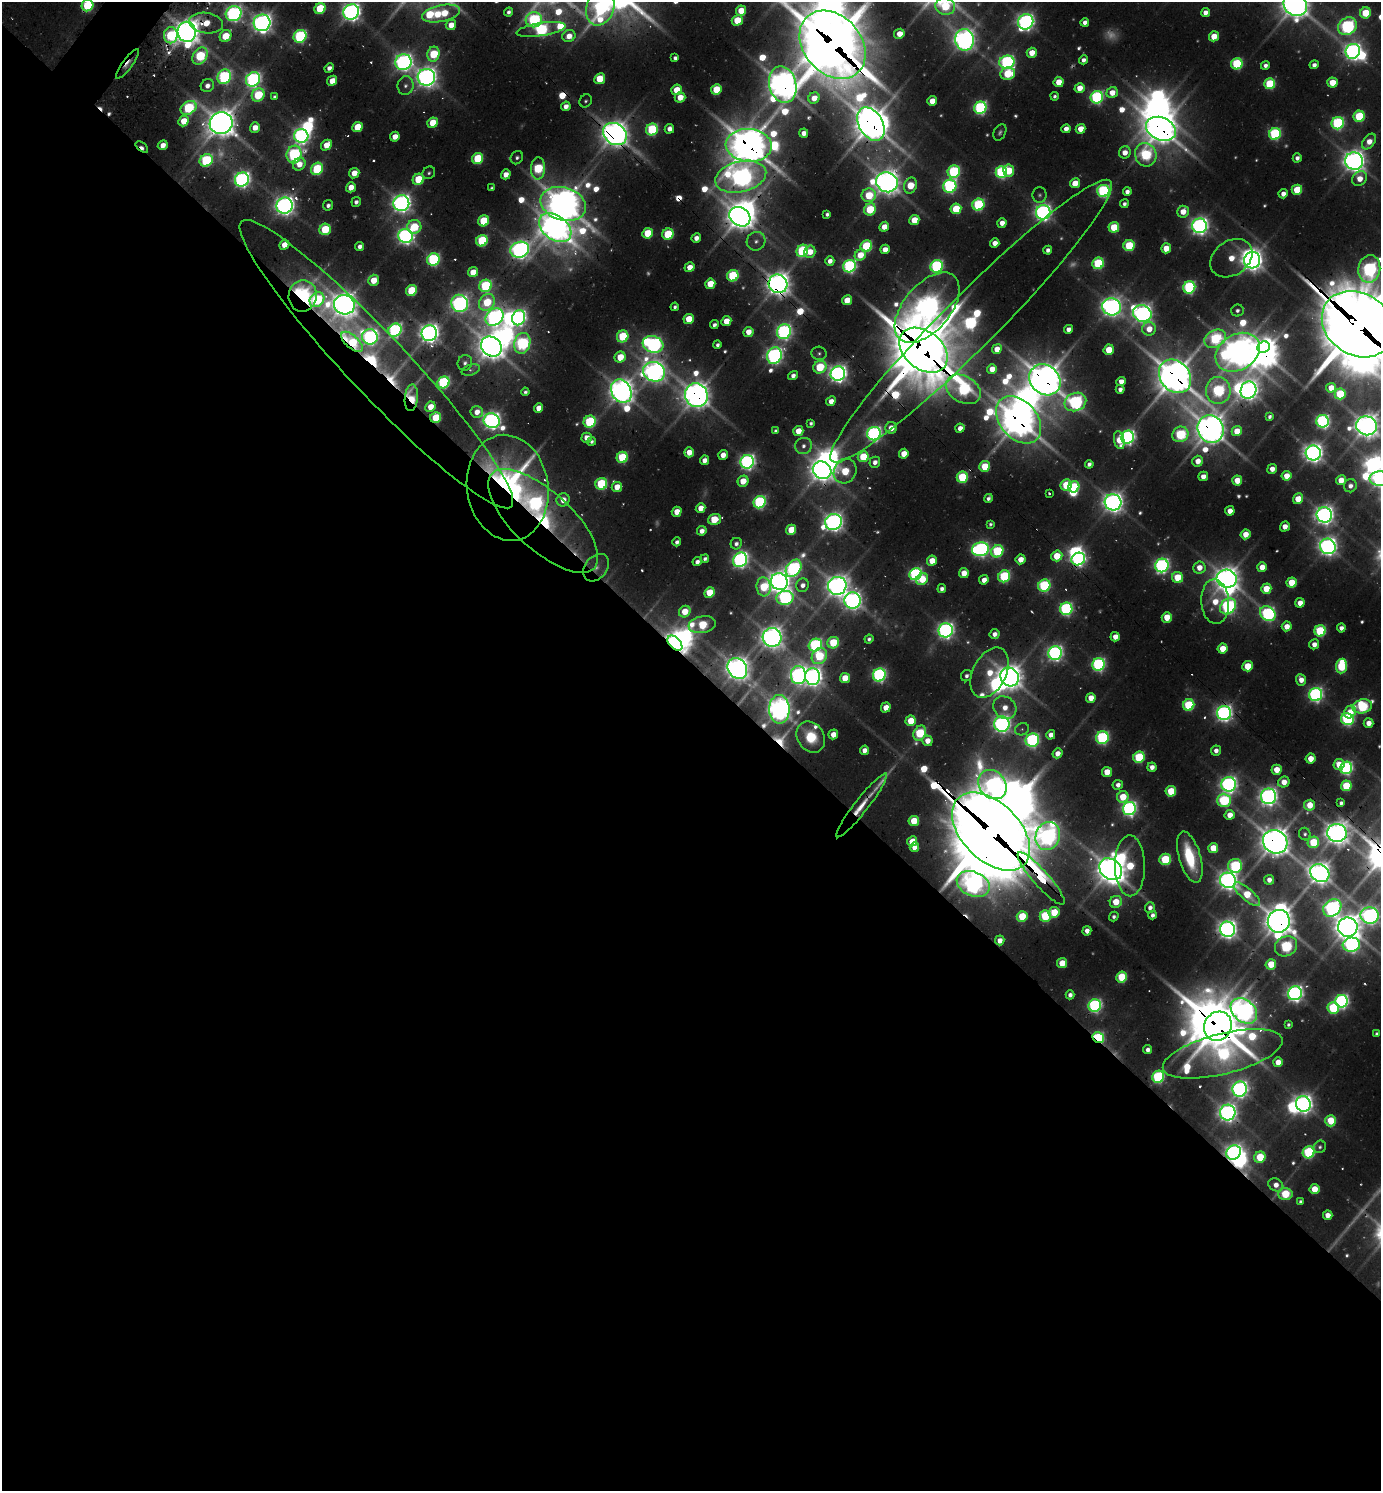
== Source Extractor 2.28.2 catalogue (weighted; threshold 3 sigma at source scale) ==
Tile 14 of 4 x 4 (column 2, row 4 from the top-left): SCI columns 1676-3054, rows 33-1521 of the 5997 x 5989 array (HDU 1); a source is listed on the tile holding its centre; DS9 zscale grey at full resolution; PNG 1383 x 1493 px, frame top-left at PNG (2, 2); each listed source drawn as its Kron ellipse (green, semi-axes under 4 px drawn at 4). Shown black and unused: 56% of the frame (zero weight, under 2 of 3 exposures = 3% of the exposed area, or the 3 px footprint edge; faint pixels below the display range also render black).
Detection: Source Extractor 2.28.2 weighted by HDU 2 'WHT'; one run over the whole footprint, this tile lists its part. Background 0.101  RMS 0.0091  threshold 0.0409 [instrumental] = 3 sigma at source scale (4.5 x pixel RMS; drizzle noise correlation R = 1.50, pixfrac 1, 0.05/0.05 arcsec/px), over >= 5 px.
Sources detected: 632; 27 too faint to see at this stretch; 35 inside a brighter object's white glare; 12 cosmic-ray / hot-pixel residue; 1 long thin detection or spike segment (spike, bleed or trail) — neither listed nor drawn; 4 inside a brighter listed object's ellipse — not listed separately; of the other 553, all 500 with FLUX_AUTO >= 2.58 (the completeness limit of this list) listed and drawn (53 fainter detections not listed), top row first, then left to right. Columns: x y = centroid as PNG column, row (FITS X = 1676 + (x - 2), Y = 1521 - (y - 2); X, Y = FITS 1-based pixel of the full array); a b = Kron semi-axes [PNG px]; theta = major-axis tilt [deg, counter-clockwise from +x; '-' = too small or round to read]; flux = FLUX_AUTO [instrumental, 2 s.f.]
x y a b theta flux
87 5 6 5 - 130
1295 5 12 10 -40 2000
945 6 10 8 -18 78
320 8 6 5 - 83
600 8 18 13 69 300
741 11 5 5 - 32
351 12 8 7 - 740
509 12 4 4 - 4.6
1205 12 4 4 - 9.8
1365 13 5 5 - 63
234 14 8 7 - 510
441 14 19 8 12 67
534 20 8 7 - 210
737 20 5 5 - 42
1026 22 8 7 - 680
1085 22 4 4 - 7.8
206 23 17 10 -9 34
262 23 8 8 - 1000
451 25 5 5 - 17
1347 26 10 8 35 370
541 29 25 6 9 250
187 32 10 9 - 1800
899 34 5 5 - 20
171 35 8 7 - 130
225 36 6 5 - 48
300 36 7 6 - 230
569 36 6 6 - 18
1214 36 5 5 - 32
964 40 11 9 -81 1200
833 45 38 29 -49 8900
1353 51 7 7 - 760
1032 53 5 5 - 24
433 54 7 6 - 84
200 56 9 6 59 120
675 58 4 4 - 3.8
1083 60 4 4 - 6.9
403 62 8 8 - 700
1007 62 7 6 - 370
127 64 18 5 53 9.4
1237 64 6 5 - 140
1265 65 4 4 - 5.8
1314 65 4 4 - 7.6
329 68 5 4 - 7.3
1008 74 7 6 - 73
224 77 7 6 - 260
426 77 8 8 - 1100
253 79 7 6 - 450
600 79 5 5 - 47
332 81 5 4 - 23
1059 82 5 5 - 29
1332 83 5 5 - 33
1270 84 5 5 - 110
783 85 18 13 -76 2100
207 86 7 6 - 8.8
406 86 9 8 - 5.8
1080 88 5 5 - 21
716 89 5 5 - 54
677 90 5 5 - 34
1112 93 6 5 - 21
258 95 7 6 - 84
1055 96 4 4 - 3.5
274 97 4 4 - 2.9
680 97 5 5 - 23
1097 97 6 6 - 290
814 98 6 5 - 21
586 101 7 6 - 2.6
932 101 5 4 - 22
566 106 5 4 - 10
189 108 8 6 34 160
980 108 6 6 - 280
1359 116 5 5 - 110
184 121 5 5 - 32
221 123 11 11 - 2200
433 123 5 5 - 37
1338 123 6 6 - 230
871 124 18 12 -60 2800
255 127 5 4 - 15
357 127 5 5 - 45
652 129 6 5 - 150
669 129 5 4 - 9.7
1066 129 5 4 - 9.8
1081 129 5 4 - 26
1161 129 15 11 -23 2300
1000 132 9 6 62 3.2
804 133 4 4 - 13
615 134 13 10 -35 1800
1275 134 6 5 - 210
301 136 7 7 - 550
395 137 5 4 - 17
1369 142 9 5 53 19
163 145 5 4 - 13
326 145 6 5 - 23
749 145 23 16 -4 3200
142 147 7 4 -39 9
1125 152 6 5 - 14
294 154 9 7 74 280
1146 155 12 10 -68 170
517 158 7 6 - 4
1297 158 4 4 - 6.6
478 159 6 5 - 95
206 160 7 6 - 170
1354 161 9 8 - 1200
299 164 7 6 - 17
538 168 11 7 86 120
317 169 6 5 - 120
1009 171 6 5 - 53
954 172 6 6 - 200
1001 172 6 5 - 220
354 173 5 5 - 19
429 173 7 6 - 3
506 174 5 4 - 14
741 177 26 15 14 1000
418 179 6 5 - 62
1360 179 8 6 53 21
242 180 7 7 - 560
887 182 11 10 - 1500
1075 183 5 4 - 28
910 185 8 6 72 49
950 186 6 6 - 310
351 187 5 4 - 19
492 188 4 3 - 2.8
1297 190 5 5 - 58
1103 191 6 6 - 250
1127 192 4 4 - 7.4
1283 194 5 4 - 11
869 195 7 7 - 61
1040 195 8 7 - 3.2
356 202 5 4 - 4.7
401 203 8 8 - 910
563 204 23 16 -17 2800
1124 204 4 4 - 4.6
328 205 5 5 - 5.5
978 205 6 5 - 170
285 206 8 8 - 1100
870 209 6 5 - 80
956 209 5 5 - 66
1043 212 7 7 - 660
1183 212 6 5 - 21
827 214 4 4 - 4
740 217 11 9 -35 1700
914 220 5 5 - 34
483 221 5 5 - 71
1002 223 5 4 - 13
1199 226 7 7 - 760
414 227 7 7 - 60
884 227 5 4 - 19
1114 227 5 5 - 65
555 228 18 12 -37 1800
325 229 6 5 - 80
647 233 5 5 - 55
668 234 6 5 - 85
405 236 7 7 - 600
696 238 5 4 - 10
482 241 6 5 - 120
756 241 10 9 - 7.4
995 243 5 4 - 15
284 245 5 4 - 17
1129 245 5 5 - 89
360 246 5 4 - 6.9
866 246 6 5 - 120
1166 248 5 5 - 28
885 249 5 4 - 17
520 250 9 8 - 870
1048 250 4 4 - 6.6
802 251 6 5 - 170
810 252 6 5 - 21
860 255 6 5 - 32
1231 258 23 17 36 36
433 260 6 6 - 240
1252 260 8 8 - 1300
830 261 5 4 - 9.3
1098 263 6 5 - 130
850 266 6 6 - 320
937 266 6 6 - 270
689 267 5 4 - 18
1369 269 14 11 81 400
473 272 5 5 - 25
733 276 6 5 - 130
374 280 6 5 - 30
710 284 5 5 - 38
778 284 9 9 - 1600
486 286 6 6 - 170
1189 287 6 6 - 230
411 290 6 5 - 77
303 296 16 14 80 210
317 300 8 6 48 140
847 300 5 5 - 31
487 302 9 7 52 66
460 303 9 8 - 660
344 305 10 9 - 1700
675 307 4 3 - 3.3
1112 307 9 8 - 990
927 308 42 23 49 1700
1237 310 6 6 - 4.4
1142 313 9 8 - 970
494 317 10 8 43 610
519 318 7 6 - 460
689 319 5 5 - 37
726 321 5 5 - 25
971 321 198 27 45 530
1358 324 38 31 -34 11000
714 325 4 4 - 5
1068 329 4 4 - 9.3
1149 329 7 6 - 24
395 330 7 6 - 350
748 332 5 5 - 18
784 332 7 7 - 450
429 333 8 7 - 1000
623 336 6 5 - 99
370 337 8 7 - 470
1215 339 11 8 27 150
352 342 13 6 -42 68
522 343 10 8 75 250
653 344 10 8 -18 560
717 345 4 4 - 4
491 346 11 9 -38 1900
1263 347 6 5 - 520
997 349 5 4 - 19
923 350 27 19 -39 8600
1109 350 5 5 - 42
1238 352 24 17 31 2200
819 353 7 6 - 3.3
774 355 8 7 - 600
620 357 5 5 - 35
465 363 8 7 - 4.6
376 364 196 30 -47 450
820 367 7 6 - 81
992 369 5 5 - 17
471 370 9 5 18 3
654 372 11 9 -21 1100
838 374 7 7 - 800
793 376 5 4 - 7.1
1175 376 18 14 -51 2900
1045 380 17 14 -45 2700
443 382 6 5 - 210
1121 382 5 4 - 15
1331 388 5 4 - 21
963 389 18 13 -30 220
1120 389 4 4 - 6.9
1218 390 13 12 - 220
1248 390 9 7 67 1000
621 391 12 9 -62 1700
525 392 4 4 - 3.1
1340 394 5 5 - 83
696 395 12 11 - 1800
411 398 13 6 85 89
831 401 5 4 - 13
1075 402 11 9 23 350
430 407 5 5 - 21
538 408 5 4 - 17
477 412 6 5 - 15
1270 417 4 4 - 3.7
436 418 5 5 - 63
1019 420 27 18 -49 2800
492 421 8 7 - 740
1323 421 6 6 - 350
590 422 6 6 - 140
811 423 4 4 - 3.3
1367 426 10 9 - 1500
891 428 6 5 - 15
960 428 5 4 - 12
1211 429 14 13 - 2200
776 431 4 4 - 3.3
798 431 5 5 - 24
1237 431 5 5 - 27
874 434 7 6 - 460
1180 434 8 7 - 150
1128 437 6 6 - 450
587 438 5 5 - 16
1119 440 9 5 -78 31
591 441 4 4 - 3.6
803 446 8 8 - 7
689 452 5 5 - 22
1313 453 7 7 - 980
904 454 5 4 - 25
723 455 5 4 - 15
622 457 6 5 - 96
863 457 5 5 - 59
704 460 5 4 - 11
1198 461 5 5 - 15
747 462 7 6 - 540
875 462 5 5 - 8.3
1089 464 4 4 - 5.3
985 466 5 5 - 49
1272 469 5 4 - 11
822 470 9 8 - 1500
845 471 12 11 - 59
1203 476 5 4 - 11
1286 476 5 4 - 23
962 477 6 5 - 100
1380 479 11 7 -1 810
1237 480 5 5 - 29
1341 480 5 4 - 24
743 481 6 5 - 22
601 484 6 5 - 110
1066 485 6 5 - 76
1350 486 6 6 - 7.5
617 487 5 5 - 22
1074 487 6 5 - 97
508 488 53 40 -81 520
1049 493 3 3 - 6.9
988 498 5 4 - 4.8
1298 499 5 5 - 32
563 500 7 6 - 17
760 502 6 5 - 250
1113 502 8 8 - 1100
701 508 5 4 - 18
1230 511 5 4 - 15
677 512 5 4 - 21
1324 515 8 7 - 940
714 519 6 5 - 54
543 521 69 29 -43 300
833 522 8 8 - 930
990 524 4 4 - 2.7
1285 526 5 4 - 13
791 530 5 5 - 42
702 531 5 4 - 9.8
1245 534 5 4 - 21
677 542 4 4 - 5.4
736 544 6 5 - 5.5
1328 546 8 7 - 900
980 549 8 7 - 460
997 551 6 5 - 140
1057 556 5 5 - 42
705 559 4 4 - 3.9
1020 559 5 4 - 18
1078 559 7 6 - 390
740 560 7 6 - 540
932 561 5 5 - 28
697 562 5 4 - 7
1162 565 7 6 - 450
1199 567 6 6 - 18
1262 567 5 4 - 24
596 568 15 11 50 13
794 568 9 7 53 330
964 573 5 5 - 20
916 574 6 5 - 310
1004 576 6 5 - 140
1178 577 6 5 - 58
922 579 6 5 - 38
1227 579 10 9 - 1500
984 580 5 4 - 12
779 582 9 8 - 1400
1292 583 5 5 - 43
802 585 7 6 - 8.4
837 586 9 9 - 1300
1044 586 6 6 - 180
764 587 9 7 -83 72
942 589 4 4 - 6
1266 589 5 5 - 39
709 592 5 5 - 42
785 598 8 7 - 310
852 600 8 8 - 830
1215 602 22 14 -86 42
1300 603 5 4 - 17
1228 606 9 7 48 350
1066 609 6 6 - 300
685 612 6 5 - 31
1268 614 8 6 -41 350
1167 617 5 5 - 34
702 625 14 8 9 87
1287 626 5 5 - 18
1341 628 4 4 - 7.8
946 630 7 7 - 640
1320 631 6 5 - 130
995 634 5 5 - 8.9
772 637 9 9 - 1300
1115 637 5 4 - 15
869 639 4 4 - 4
675 643 9 5 -45 1100
833 643 6 5 - 70
1314 644 5 5 - 10
815 645 7 6 - 290
1222 649 5 5 - 30
1055 653 7 6 - 550
819 656 8 7 - 91
1099 664 6 6 - 320
1247 666 5 5 - 48
1341 666 7 5 83 110
737 668 11 9 -55 1500
990 673 27 16 63 51
798 675 9 7 88 630
879 675 6 6 - 350
967 676 6 5 - 4.8
813 677 8 7 - 1000
1010 677 10 8 -47 1600
845 678 5 5 - 31
1301 680 6 5 - 14
1316 694 7 6 - 440
1091 698 5 4 - 23
1189 705 6 5 - 120
1362 706 10 7 14 170
886 707 5 4 - 19
1005 708 12 10 -43 19
779 709 14 10 -89 1400
1350 712 6 5 - 25
1224 713 7 7 - 660
1347 719 6 6 - 270
911 721 5 5 - 40
1369 723 5 5 - 16
1002 724 7 7 - 730
1022 729 7 6 - 3.1
920 733 8 6 61 110
833 734 5 4 - 18
1051 735 4 4 - 11
811 737 16 13 -56 43
1102 738 6 6 - 250
1032 740 7 6 - 350
927 741 5 5 - 16
864 750 5 4 - 11
1216 751 5 5 - 8.5
1057 753 5 4 - 14
1139 757 6 5 - 120
1310 759 5 5 - 24
1339 764 5 5 - 29
1152 767 4 4 - 9.8
1346 768 6 6 - 310
1276 770 5 5 - 26
1107 772 5 5 - 29
1284 782 6 5 - 17
1229 784 7 7 - 670
992 785 16 13 -49 520
1118 785 5 5 - 7.6
1346 786 5 5 - 77
1171 791 5 5 - 59
1268 796 8 7 - 870
1123 797 6 5 - 40
1224 800 7 6 - 160
1341 803 4 4 - 4
862 805 40 7 52 28
1310 805 5 5 - 26
1129 808 7 6 - 460
1230 815 5 5 - 19
914 821 5 5 - 44
991 832 47 29 -45 12000
1337 833 10 9 - 1500
1305 834 6 5 - 2.9
1048 836 14 12 69 680
912 841 5 5 - 26
1275 842 12 11 - 2100
1313 842 6 5 - 68
914 847 5 4 - 11
1213 848 5 5 - 38
1190 857 26 10 -74 80
1165 859 6 5 - 100
1130 866 30 15 -89 80
1235 866 7 7 - 170
1111 869 12 10 -40 1900
1320 873 10 8 -34 1400
1041 878 34 8 -49 390
1228 880 8 7 - 1000
1269 880 5 5 - 11
973 884 17 12 -23 920
1247 894 16 6 -41 47
1116 902 6 6 - 33
1150 908 5 5 - 7.2
1332 908 10 8 40 530
1054 912 5 5 - 45
1152 915 4 4 - 5.7
1022 916 5 5 - 59
1045 916 6 5 - 110
1370 916 9 8 - 730
1114 917 5 4 - 4.1
1279 921 11 11 - 2100
1348 927 10 9 - 1800
1227 929 7 7 - 1000
1087 931 5 4 - 11
1000 940 5 4 - 12
1351 945 9 7 4 420
1286 946 11 9 27 170
1062 963 5 5 - 34
1271 964 5 5 - 39
1122 977 5 5 - 81
1295 993 7 6 - 660
1070 995 4 4 - 6.3
1342 1001 6 6 - 410
1095 1005 6 6 - 320
1333 1008 6 5 - 120
1244 1011 15 10 -42 1100
1288 1024 4 3 - 2.8
1218 1026 15 13 56 3900
1377 1034 4 4 - 3
1098 1038 6 5 - 240
1148 1050 4 4 - 7.7
1223 1054 61 20 14 340
1278 1062 5 5 - 21
1158 1077 6 6 - 210
1240 1089 7 7 - 680
1303 1104 8 7 - 960
1228 1112 8 7 - 870
1331 1121 6 5 - 47
1320 1147 6 6 - 3.3
1309 1152 6 6 - 170
1234 1153 7 7 - 670
1260 1157 6 5 - 66
1276 1185 8 6 -31 12
1314 1189 5 5 - 30
1285 1194 7 6 - 77
1300 1201 4 4 - 3.1
1328 1215 5 4 - 16
Overlapping masked pixels (flux is a lower limit): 58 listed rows (the first 20) at x y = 187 32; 171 35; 833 45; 127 64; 783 85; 221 123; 871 124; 1161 129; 615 134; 749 145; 142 147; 741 177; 740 217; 778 284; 303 296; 317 300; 344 305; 927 308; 971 321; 1358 324
Isophote crosses this tile's border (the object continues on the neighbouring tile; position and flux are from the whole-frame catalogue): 12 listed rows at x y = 87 5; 1295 5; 945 6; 600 8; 351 12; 234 14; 833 45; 1369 269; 1358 324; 1367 426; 1380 479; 1370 916